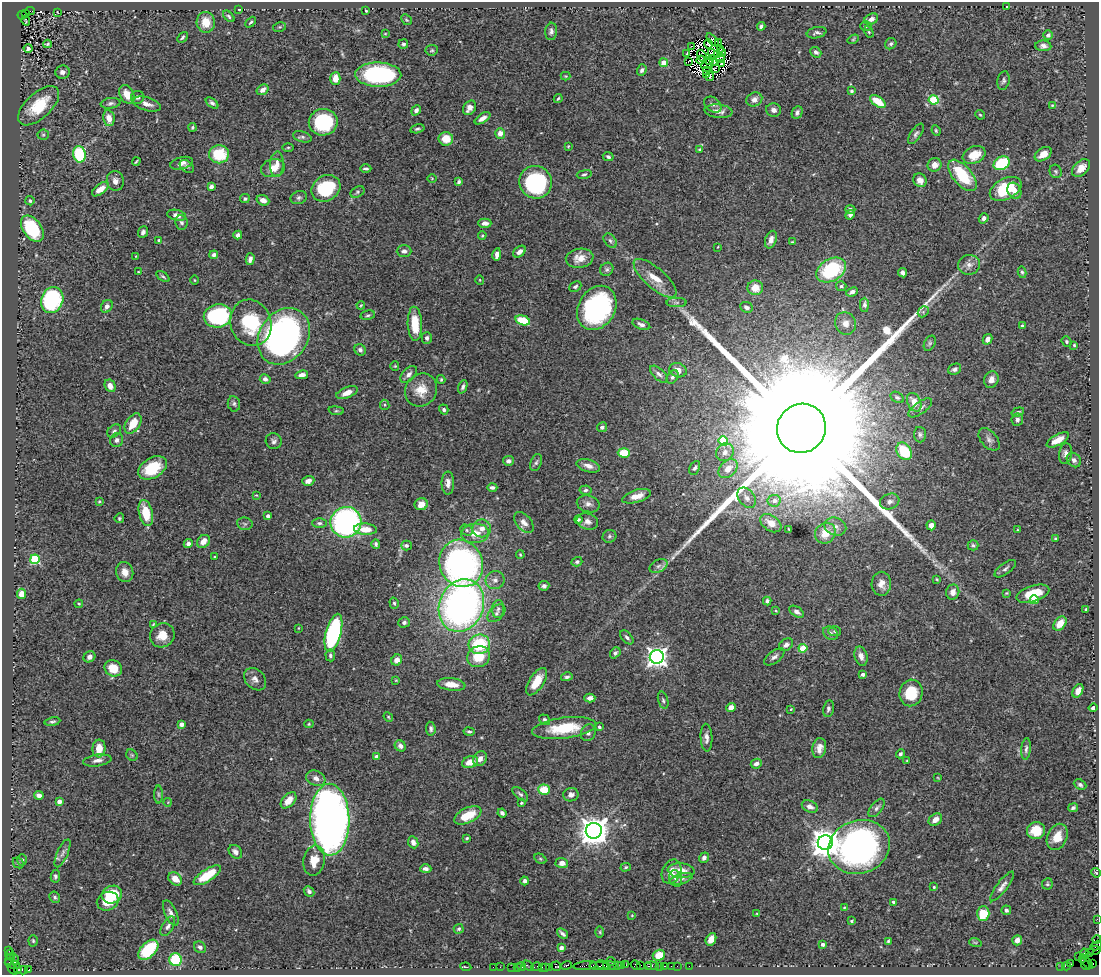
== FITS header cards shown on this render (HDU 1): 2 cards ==
NAXIS1  =                 1097
NAXIS2  =                  973

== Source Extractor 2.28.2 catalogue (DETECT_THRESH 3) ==
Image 1097 x 973 px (HDU 1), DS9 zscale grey, 1 PNG px = 1 image px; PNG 1101 x 977 px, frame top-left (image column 1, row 973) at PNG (2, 2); each listed source drawn as its Kron ellipse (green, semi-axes under 4 px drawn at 4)
Background 1.1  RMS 0.044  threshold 0.132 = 3 sigma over >= 5 px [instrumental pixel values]
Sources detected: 485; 8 with non-positive FLUX_AUTO (blend fragments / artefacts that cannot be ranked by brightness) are neither listed nor drawn; the other 477 listed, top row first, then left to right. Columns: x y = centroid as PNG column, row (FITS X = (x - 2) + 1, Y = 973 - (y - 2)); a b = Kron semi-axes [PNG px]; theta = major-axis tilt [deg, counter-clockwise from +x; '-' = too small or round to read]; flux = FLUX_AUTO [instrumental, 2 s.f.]
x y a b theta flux
1007 6 3 2 - 2.3
239 9 3 2 - 1.9
30 11 5 2 - 200
366 11 3 2 - 2.9
57 12 3 2 - 1.8
25 13 3 3 - 110
22 15 4 3 - 96
229 16 7 4 -46 6.3
871 19 7 5 26 15
406 20 6 4 -44 3.9
26 21 5 2 - 4.2
206 22 10 9 - 51
251 22 6 3 47 4.5
761 26 4 3 - 7.3
866 26 6 5 - 5.2
279 27 6 4 11 3.8
551 31 9 6 85 9.2
869 32 6 4 -61 3.5
817 33 10 5 12 8.1
385 34 4 3 - 2.4
1048 35 5 4 - 9.8
182 37 6 4 49 5.6
853 39 6 4 32 3.4
713 40 8 3 -47 7.4
719 42 2 2 - 6.7
47 44 4 2 - 3.9
403 44 5 5 - 7.8
708 44 5 3 - 0.62
891 44 6 5 - 5.9
1043 46 8 5 -2 11
692 47 4 2 - 3.5
28 48 4 3 - 6.9
432 50 6 5 - 5.3
720 50 4 2 - 1.9
721 52 5 2 - 0.81
816 52 6 4 -41 8.4
687 53 4 2 - 2.7
712 53 4 2 - 0.24
717 54 3 2 - 2.7
702 56 6 2 -60 8.2
720 58 4 2 - 2.4
701 60 4 3 - 0.79
709 60 4 2 - 4.2
688 61 2 2 - 2.1
713 62 3 3 - 3
664 63 4 4 - 62
707 64 6 4 35 4.6
722 64 3 2 - 7.9
715 68 4 2 - 1.3
642 70 6 4 70 8.3
706 71 2 2 - 2.1
62 72 7 6 - 11
707 74 3 2 - 0.52
378 75 23 12 -1 390
566 76 5 4 - 2.8
710 77 4 2 - 10
335 78 6 5 - 33
1003 81 9 6 78 7.7
263 90 6 5 - 18
851 91 4 4 - 5.1
127 94 10 7 -61 39
138 97 6 6 - 8.4
558 98 4 3 - 4
754 100 8 6 26 16
934 100 5 4 - 160
878 101 9 5 -36 68
111 103 10 5 8 8.7
212 103 7 4 -39 7.5
147 104 14 6 -17 23
713 105 10 6 -38 9.1
1052 105 4 3 - 2.8
39 106 25 12 43 100
469 108 8 6 53 21
416 110 5 4 - 10
774 110 7 6 - 12
718 111 14 6 -5 20
797 112 7 5 64 8.9
980 115 5 4 - 3.4
109 118 8 5 -79 28
482 118 9 4 32 17
323 122 14 13 - 230
192 127 4 4 - 4.3
417 129 7 4 14 6.2
936 130 5 3 - 3.9
500 133 5 5 - 20
916 134 12 5 55 9
43 135 5 5 - 5.3
302 137 9 5 -16 7.7
446 139 7 6 - 49
568 146 3 3 - 2.5
288 147 5 3 - 3.4
700 149 4 3 - 3.9
79 154 8 6 -79 190
219 154 10 9 - 110
1043 154 9 6 33 27
974 155 12 8 24 48
608 157 5 4 - 7.2
136 161 4 2 - 3.4
182 163 11 6 14 15
1002 163 8 6 28 180
277 164 12 7 88 19
935 165 7 6 - 25
187 166 8 5 -38 5.7
273 168 12 9 14 33
366 168 6 3 0 5.6
1081 168 10 7 44 30
1056 171 7 6 - 5.9
584 174 7 4 12 5.1
962 175 19 9 -50 140
432 178 4 3 - 2.2
920 180 7 6 - 21
115 181 10 8 -84 16
459 182 4 3 - 5.8
536 182 16 16 - 330
211 186 4 3 - 11
326 188 15 12 34 150
100 189 10 5 36 24
1006 189 17 10 27 110
1014 191 8 6 -63 19
357 192 7 5 29 5.9
299 198 8 6 21 8.4
245 199 5 4 - 4.9
263 200 6 5 - 19
30 201 5 4 - 5.7
850 209 5 4 - 8.4
177 215 9 5 -12 13
850 215 5 4 - 8.7
984 218 5 4 - 9.2
181 222 7 6 - 8.1
485 223 7 4 0 17
32 229 15 9 -55 170
143 232 6 4 68 9.3
238 235 4 4 - 13
482 235 4 3 - 3.4
159 240 3 3 - 4.6
771 240 9 5 70 18
610 241 8 5 -50 7.4
792 242 3 2 - 2.8
718 247 3 2 - 1.8
404 251 7 6 - 12
519 252 7 5 38 14
497 254 6 4 80 14
214 255 4 4 - 13
136 256 3 3 - 1.9
580 258 14 9 10 32
250 259 6 4 75 12
969 265 11 9 11 18
607 269 7 6 - 6.7
831 270 16 11 31 230
138 272 3 2 - 2.5
1022 272 6 4 -78 5
902 273 5 4 - 9.1
163 276 7 3 -35 4
655 278 27 10 -41 54
194 280 4 3 - 2.4
480 280 5 3 - 2.3
841 286 5 5 - 6.9
575 287 6 5 - 6
755 288 7 7 - 37
852 292 6 4 25 11
52 300 13 11 68 290
677 302 10 4 0 7.3
361 305 4 3 - 2.8
864 305 7 4 -89 8.4
107 306 7 5 54 11
746 307 6 5 - 8.7
597 308 23 18 59 510
923 312 6 4 46 4.4
368 315 7 4 10 5.6
218 316 14 11 10 340
523 320 7 4 -15 94
251 323 23 20 -70 170
845 323 11 10 - 23
415 324 17 7 -87 73
641 324 9 5 -21 12
1022 326 4 3 - 5.9
284 336 30 24 55 890
427 338 6 5 - 7.9
988 339 5 4 - 15
1066 342 5 4 - 5.8
930 343 8 5 61 6.1
1074 345 4 4 - 4.3
360 350 6 5 - 8.6
395 366 4 4 - 3.2
955 369 7 5 27 7.3
678 370 9 7 -20 19
409 374 10 6 47 12
659 374 11 5 -42 10
302 375 6 4 12 14
672 377 7 5 56 7.8
265 379 5 5 - 10
441 379 4 3 - 3.7
991 379 8 7 - 18
110 386 6 5 - 21
463 387 7 4 69 7.3
421 390 17 15 54 52
347 393 11 5 22 26
897 397 7 5 -31 7
914 402 10 6 -66 35
234 404 8 6 -80 7.4
385 405 5 4 - 4
920 408 14 6 36 13
444 409 5 4 - 6.7
336 411 7 4 -7 4.2
1018 412 6 3 19 4.7
1017 420 6 5 - 8.8
133 424 11 7 56 55
602 427 5 4 - 7.9
801 428 25 24 - 360000
114 431 8 5 44 8.1
920 435 8 6 -87 7.4
989 439 13 8 -49 14
117 440 7 6 - 11
1058 440 12 5 29 32
274 441 8 8 - 9.7
723 441 5 4 - 140
904 451 9 7 -55 120
725 452 9 8 - 17
624 453 6 5 - 87
1066 454 10 6 83 13
1074 460 8 6 -47 12
508 461 5 5 - 8.2
536 462 9 5 71 7.1
588 466 12 6 -17 21
152 468 15 10 31 110
695 468 7 5 63 7.2
728 469 11 8 45 32
308 481 6 5 - 13
448 483 11 6 90 16
492 488 5 3 - 9.6
586 490 6 4 5 6
256 495 4 3 - 2.4
636 496 15 6 17 35
747 498 11 7 -52 17
99 501 3 3 - 3.3
774 501 6 6 - 16
890 501 10 7 19 16
421 504 7 6 - 27
588 504 11 8 -14 15
146 513 13 7 -76 81
268 516 4 3 - 14
119 518 5 4 - 4.2
578 519 4 4 - 4.8
587 521 11 8 -16 16
346 522 15 15 - 800
524 522 12 7 -49 19
319 523 7 5 0 6.9
771 523 11 7 -35 31
245 524 8 6 -10 7.3
931 525 5 4 - 16
835 527 11 8 -22 20
482 528 9 9 - 21
365 529 11 5 -3 44
467 530 6 5 - 5.9
789 530 3 2 - 2.3
1017 530 4 3 - 2.9
475 533 14 9 5 44
825 533 11 9 43 47
609 536 7 6 - 6.5
1055 539 4 4 - 3.8
203 541 7 5 48 25
188 544 4 4 - 12
376 544 5 3 - 6.1
406 545 5 5 - 9.6
973 545 5 5 - 5
520 555 4 3 - 3.2
215 557 3 3 - 3
35 559 4 4 - 210
577 562 5 4 - 7.2
461 563 24 21 -66 960
658 566 9 6 27 11
1005 569 13 5 36 8.9
125 572 10 8 -76 29
937 579 4 3 - 2.8
495 580 9 9 - 16
881 584 12 9 89 27
544 586 5 4 - 8.9
953 592 7 6 - 20
1006 593 3 2 - 2.9
21 594 5 4 - 24
1033 594 17 8 18 69
1034 600 4 4 - 44
767 601 4 4 - 7.3
394 603 6 4 -74 5
79 604 4 4 - 2.9
461 606 27 22 67 1400
498 609 9 6 86 9.4
1086 609 3 3 - 4.6
776 611 4 3 - 2.6
797 612 8 5 -33 11
496 613 10 6 43 10
404 622 6 5 - 6.9
153 624 3 2 - 2.8
1060 624 8 5 50 37
298 628 3 2 - 1.9
835 631 6 5 - 5.1
333 633 19 7 75 510
831 633 8 6 -33 8.2
162 635 13 11 36 40
627 637 8 5 -45 8.5
479 644 10 10 - 160
786 645 8 5 36 10
803 648 4 4 - 86
615 653 6 4 49 7
330 655 6 5 - 6.6
861 656 10 6 -75 16
89 657 6 5 - 12
478 657 11 10 - 70
657 657 7 7 - 1800
774 657 12 6 37 11
397 660 6 5 - 18
113 668 9 8 - 58
863 674 4 3 - 10
567 677 6 4 16 7
255 679 12 9 -48 18
396 680 3 3 - 2.5
537 682 16 7 57 68
451 684 14 6 -7 37
1078 691 7 5 60 19
911 693 13 11 78 91
590 698 5 4 - 15
663 700 9 5 -75 6.5
731 707 5 4 - 23
1093 708 4 3 - 9.5
791 709 4 3 - 2.1
828 709 8 5 78 8.4
388 717 5 4 - 3.5
545 720 6 4 -37 6.6
52 722 8 4 9 6
181 724 4 4 - 22
309 724 4 4 - 3.6
599 727 3 3 - 6.5
564 728 32 10 7 130
431 729 7 5 -83 7.4
469 731 5 3 - 5.3
588 733 8 7 - 9.3
706 738 14 6 -87 16
400 746 6 5 - 13
99 748 9 6 84 38
819 748 10 6 81 21
1026 749 11 4 85 8.5
900 754 4 4 - 5.5
132 755 6 5 - 4.5
377 757 4 4 - 19
480 759 8 6 53 19
97 760 14 6 9 14
907 761 3 3 - 2.5
470 762 8 5 19 37
756 764 6 4 25 13
316 778 10 7 -23 17
938 778 4 3 - 2.4
1080 785 6 5 - 7.2
544 790 6 5 - 70
158 794 9 4 -89 6
520 794 9 5 -41 7
39 795 5 4 - 13
571 795 8 6 10 14
289 800 9 6 46 36
59 801 4 4 - 19
168 802 4 3 - 2.2
521 803 3 3 - 3.1
810 807 8 5 -24 15
877 808 11 5 52 9.6
1073 808 5 4 - 6.3
502 813 4 4 - 8.5
468 815 14 7 25 73
330 820 36 19 -89 2600
935 820 7 5 37 19
594 831 8 8 - 4200
1036 831 9 8 - 66
1057 837 14 10 66 47
467 838 3 3 - 3.6
413 842 6 5 - 15
825 843 7 7 - 4700
859 847 31 26 20 1000
235 852 7 6 - 12
63 853 15 5 65 12
704 858 5 4 - 9.8
540 859 6 4 -29 3.9
22 860 5 5 - 4.9
314 860 15 10 79 48
18 863 6 5 - 4.3
562 863 6 5 - 17
626 867 5 4 - 4.5
426 869 6 4 -3 11
681 871 13 7 -4 28
671 872 13 9 65 27
1096 873 5 4 - 3.3
207 875 15 6 33 100
55 876 6 4 81 6
175 879 7 5 -43 35
676 879 8 6 -73 10
681 879 12 5 17 10
525 881 4 4 - 8.1
1047 884 6 5 - 4.5
1002 886 18 5 53 16
934 887 3 3 - 3.2
309 891 6 4 -47 9.1
112 895 10 8 24 130
55 897 6 5 - 6
108 901 11 9 21 42
893 902 3 3 - 5.9
844 907 3 3 - 2.6
1006 910 5 4 - 6.9
171 913 14 6 -65 15
983 913 7 6 - 71
757 914 3 2 - 1.8
632 915 3 3 - 2.2
1097 919 2 2 - 16
852 921 4 3 - 3.7
168 926 11 5 59 10
459 929 5 4 - 5.4
600 932 5 3 - 3
562 934 6 3 -42 6.9
711 939 6 5 - 26
1097 939 4 2 - 42
1017 940 5 5 - 15
33 941 5 4 - 4.3
888 941 4 3 - 3.9
975 942 6 4 -19 3
823 944 3 3 - 12
1096 946 6 3 29 96
200 947 6 5 - 8.5
561 948 4 3 - 10
148 950 12 7 45 130
1094 950 6 3 3 44
9 951 3 2 - 34
1089 952 3 2 - 27
10 954 5 3 - 130
1085 954 5 4 - 220
659 955 6 5 - 36
1079 957 3 2 - 21
14 959 6 2 -72 93
175 959 6 6 - 140
10 960 7 3 63 170
1082 960 2 2 - 8.6
611 961 5 2 - 38
1087 962 8 2 -52 29
13 964 8 4 -26 130
1071 964 2 2 - 30
1093 964 2 2 - 9.6
566 965 5 3 - 110
603 965 7 2 -15 220
610 965 6 3 -3 99
622 965 3 2 - 50
626 965 2 2 - 20
636 965 5 4 - 47
641 965 2 2 - 12
521 966 4 3 - 52
528 966 6 2 -34 59
556 966 5 4 - 180
585 966 12 3 6 240
599 966 9 2 -2 290
617 966 3 3 - 56
648 966 3 2 - 54
652 966 7 3 -7 96
660 966 2 2 - 39
664 966 3 2 - 94
671 966 2 2 - 21
677 966 2 2 - 31
689 966 2 2 - 23
1061 966 2 2 - 18
1066 966 4 2 - 36
1086 966 5 3 - 34
466 967 5 2 - 3.4
493 967 2 2 - 3.9
500 967 2 2 - 9.4
512 967 2 2 - 31
517 967 2 2 - 11
536 967 5 3 - 120
542 967 2 2 - 49
546 967 3 2 - 63
549 967 2 2 - 72
13 969 6 4 -48 110
17 969 3 2 - 4.6
23 970 5 2 - 50
29 970 3 3 - 360
At the frame edge (FLAGS 8, measured only in part): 4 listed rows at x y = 1097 919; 1097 939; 1096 946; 1094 950
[8 non-positive-flux detections neither listed nor drawn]